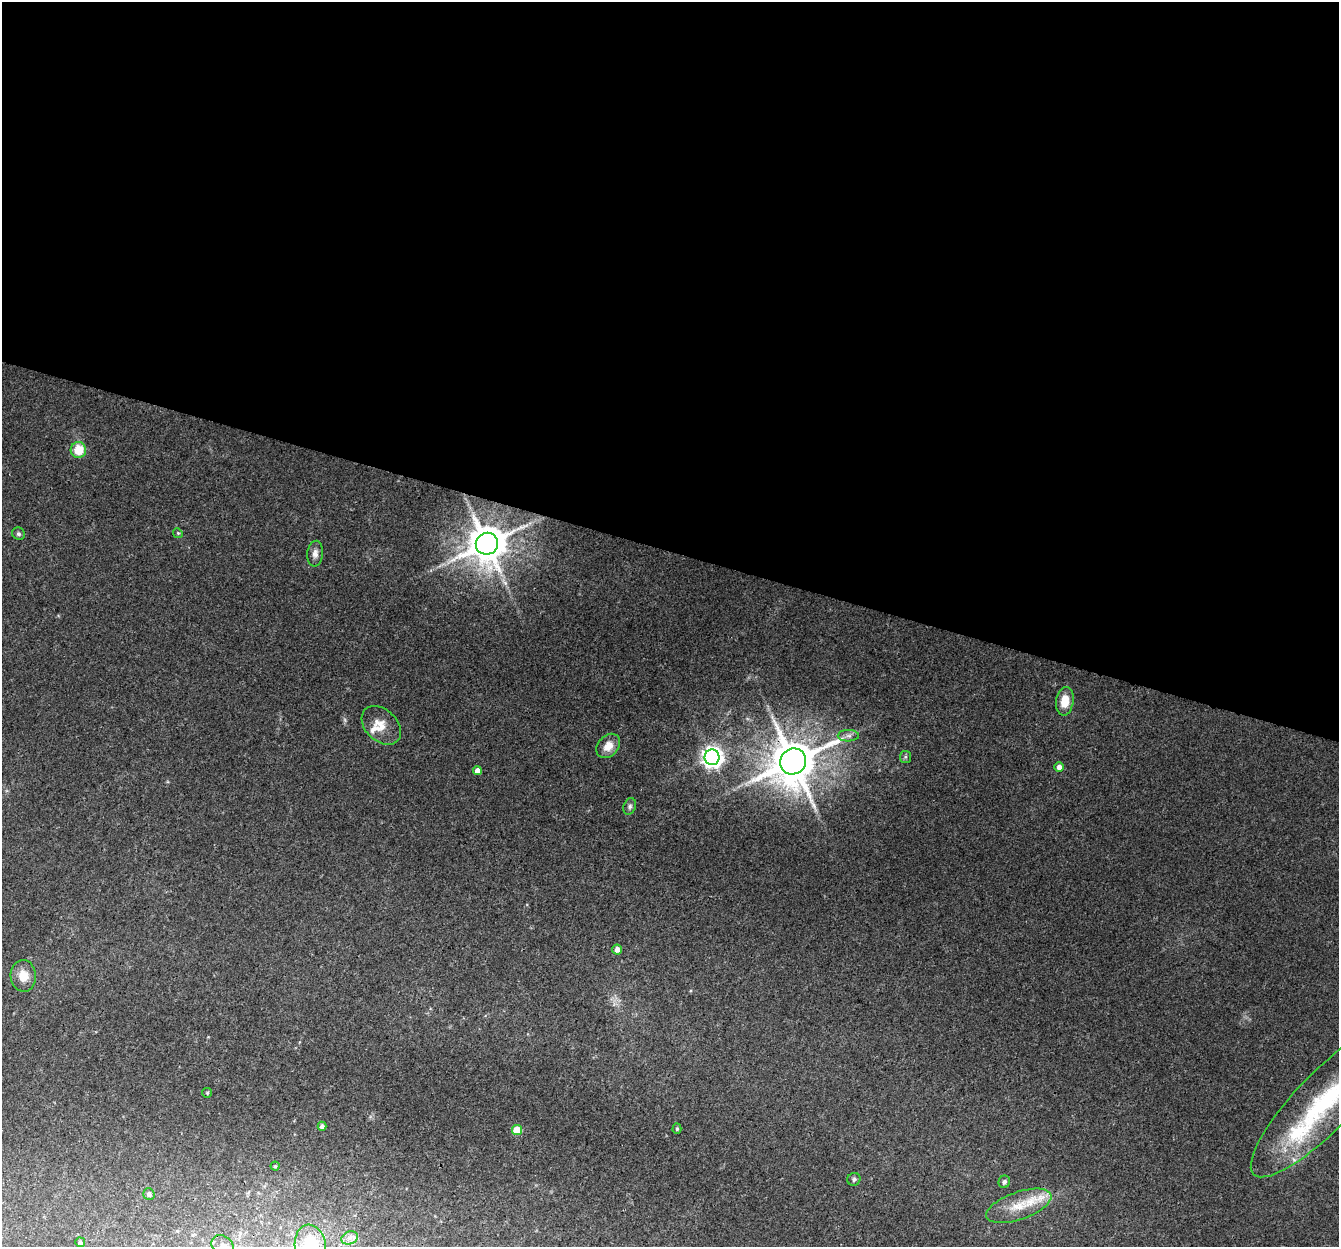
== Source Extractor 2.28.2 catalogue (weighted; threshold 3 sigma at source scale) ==
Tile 3 of 4 x 4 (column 3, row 1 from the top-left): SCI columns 2694-4030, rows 4009-5253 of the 5396 x 5588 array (HDU 1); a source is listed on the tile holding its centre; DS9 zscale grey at full resolution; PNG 1341 x 1249 px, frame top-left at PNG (2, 2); each listed source drawn as its Kron ellipse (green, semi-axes under 4 px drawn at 4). Shown black and unused: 44% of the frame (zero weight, under 3 of 4 exposures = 5% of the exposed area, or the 3 px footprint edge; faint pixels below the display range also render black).
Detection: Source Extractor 2.28.2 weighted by HDU 2 'WHT'; one run over the whole footprint, this tile lists its part. Background 0.0283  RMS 0.0038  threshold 0.017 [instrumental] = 3 sigma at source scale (4.5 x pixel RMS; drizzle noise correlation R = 1.50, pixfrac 1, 0.0396/0.0396 arcsec/px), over >= 5 px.
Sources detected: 36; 1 too faint to see at this stretch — neither listed nor drawn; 4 inside a brighter listed object's ellipse — not listed separately; the other 31 listed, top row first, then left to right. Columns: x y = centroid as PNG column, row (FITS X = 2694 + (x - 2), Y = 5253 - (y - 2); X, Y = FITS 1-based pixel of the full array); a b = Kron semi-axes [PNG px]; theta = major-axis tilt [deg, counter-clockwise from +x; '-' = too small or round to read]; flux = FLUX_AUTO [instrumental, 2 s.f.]
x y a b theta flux
78 450 8 7 - 9.6
178 533 5 4 - 0.45
18 534 7 6 - 0.88
487 544 11 11 - 1200
315 554 13 8 84 2.1
1065 701 14 8 82 6.4
381 725 22 15 -44 6.2
848 736 10 5 0 1.6
608 746 14 10 47 4.5
712 757 8 7 - 230
905 757 6 5 - 0.64
793 761 13 12 - 1800
1059 767 4 4 - 2
477 771 4 4 - 2.4
630 806 9 6 71 0.98
617 950 5 5 - 2.4
23 976 16 13 -87 5.5
207 1093 5 4 - 0.41
1326 1100 103 28 46 66
322 1126 4 4 - 1.5
677 1129 5 4 - 0.58
517 1130 5 5 - 9.5
275 1166 4 4 - 0.52
854 1179 7 6 - 0.94
1004 1182 6 5 - 1.1
149 1194 6 5 - 1
1019 1206 34 13 19 11
350 1238 8 6 21 1.5
80 1242 5 5 - 0.88
310 1245 21 15 -82 21
223 1246 12 9 -38 2.7
Overlapping masked pixels (flux is a lower limit): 2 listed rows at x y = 793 761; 1326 1100
Isophote crosses this tile's border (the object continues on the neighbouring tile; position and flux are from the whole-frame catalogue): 3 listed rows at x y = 1326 1100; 310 1245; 223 1246